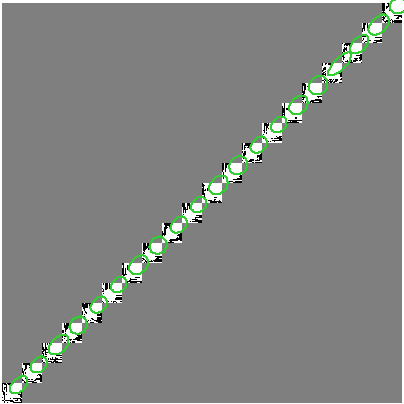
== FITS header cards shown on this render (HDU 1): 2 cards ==
NAXIS1  =                  400
NAXIS2  =                  400

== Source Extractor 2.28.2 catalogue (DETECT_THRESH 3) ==
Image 400 x 400 px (HDU 1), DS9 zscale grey, 1 PNG px = 1 image px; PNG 404 x 404 px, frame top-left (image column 1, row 400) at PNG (2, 3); each listed source drawn as its Kron ellipse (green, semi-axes under 4 px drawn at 4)
Background 0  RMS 1.8e-10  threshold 5.29e-10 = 3 sigma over >= 5 px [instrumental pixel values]
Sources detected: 20; all 20 listed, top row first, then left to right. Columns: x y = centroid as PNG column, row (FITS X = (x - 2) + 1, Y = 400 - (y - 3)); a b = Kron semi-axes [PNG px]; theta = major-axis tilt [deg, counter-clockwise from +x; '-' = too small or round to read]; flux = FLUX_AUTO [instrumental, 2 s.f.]
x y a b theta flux
398 6 8 8 - 1.3e-07
379 25 12 8 45 1.0e-07
359 45 11 6 45 6.7e-08
340 64 15 6 45 4.9e-08
319 85 10 8 45 1.4e-07
299 105 11 8 45 9.2e-08
279 125 9 7 45 5.7e-08
259 145 9 7 45 3.8e-08
239 165 9 8 - 1.3e-07
219 185 11 8 45 9.2e-08
199 205 9 7 45 5.6e-08
179 225 9 6 45 3.7e-08
158 246 9 8 - 1.3e-07
139 265 11 8 45 9.2e-08
119 285 9 7 45 5.7e-08
99 305 9 7 45 3.7e-08
79 325 9 8 - 1.3e-07
59 345 12 7 45 9.6e-08
39 365 9 7 45 5.9e-08
19 385 11 6 45 4.1e-08
At the frame edge (FLAGS 8, measured only in part): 1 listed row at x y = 398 6